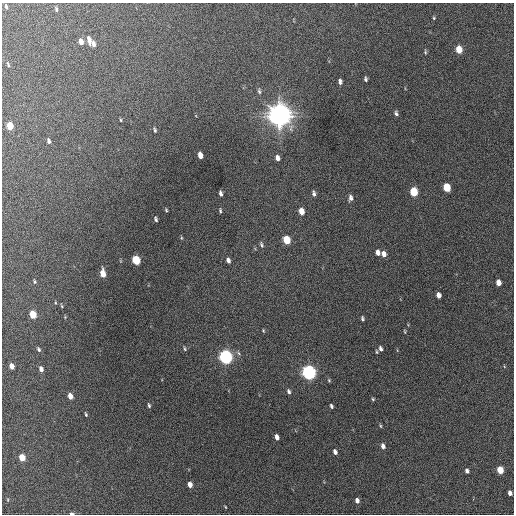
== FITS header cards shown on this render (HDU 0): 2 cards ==
NAXIS1  =                  512 / Axis length
NAXIS2  =                  512 / Axis length

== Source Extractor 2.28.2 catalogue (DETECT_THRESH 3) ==
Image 512 x 512 px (HDU 0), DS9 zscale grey, 1 PNG px = 1 image px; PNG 516 x 516 px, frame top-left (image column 1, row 512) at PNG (2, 3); no overlay
Background 631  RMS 18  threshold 53.3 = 3 sigma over >= 5 px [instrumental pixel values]
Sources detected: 75; all 75 listed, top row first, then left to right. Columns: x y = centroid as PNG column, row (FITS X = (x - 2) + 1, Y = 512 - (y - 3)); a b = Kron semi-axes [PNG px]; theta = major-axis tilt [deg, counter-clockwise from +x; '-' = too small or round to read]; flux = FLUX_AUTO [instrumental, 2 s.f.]
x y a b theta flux
6 7 4 3 - 1.7e+03
56 9 7 4 -76 2.0e+03
434 18 4 4 - 1.2e+03
89 40 9 5 -78 6.5e+03
81 42 6 4 -76 8.6e+03
93 44 6 4 -80 5.3e+03
459 49 6 4 -83 2.5e+04
425 52 6 3 -89 1.5e+03
8 65 5 3 - 1.6e+03
366 79 5 3 - 2.3e+03
340 82 5 4 - 3.7e+03
259 91 8 4 -79 2.7e+03
396 113 6 4 -71 2.7e+03
279 115 8 7 - 1.8e+06
121 120 5 3 - 1.1e+03
10 126 6 4 -74 2.6e+04
155 130 7 4 -73 1.9e+03
49 141 5 4 - 2.8e+03
200 155 6 4 -76 9.9e+03
277 158 6 5 - 5.6e+03
447 187 6 5 - 3.6e+04
414 192 6 5 - 5.0e+04
221 193 5 3 - 3.3e+03
314 194 7 4 -78 3.4e+03
350 198 7 5 -87 4.4e+03
166 210 4 3 - 1.4e+03
220 211 5 3 - 1.6e+03
301 211 6 4 -79 1.3e+04
156 219 5 3 - 2.3e+03
181 238 5 3 - 1.2e+03
286 240 6 5 - 3.9e+04
261 245 7 4 -67 2.4e+03
377 253 6 5 - 5.7e+03
384 254 7 5 -71 6.5e+03
136 260 6 5 - 5.5e+04
228 260 6 4 -73 4.1e+03
103 273 7 4 -81 1.7e+04
34 282 5 4 - 1.5e+03
498 283 6 4 -81 1.1e+04
438 295 5 4 - 6.7e+03
55 302 5 3 - 1.0e+03
62 306 5 3 - 1.3e+03
33 314 6 4 -73 3.0e+04
65 317 4 4 - 1.0e+03
362 319 5 3 - 2.1e+03
263 331 4 3 - 1.2e+03
405 331 6 3 -81 1.2e+03
39 349 6 4 -58 2.3e+03
185 349 6 4 -83 1.6e+03
380 349 6 4 -74 3.4e+03
377 352 5 3 - 1.5e+03
225 357 6 5 - 4.2e+05
12 366 5 4 - 9.6e+03
41 369 6 4 -70 5.5e+03
309 372 6 5 - 4.9e+05
329 380 5 4 - 1.5e+03
289 391 6 4 -74 2.7e+03
70 396 5 4 - 1.1e+04
373 399 4 4 - 1.5e+03
149 405 4 3 - 1.9e+03
331 406 4 3 - 2.6e+03
86 414 5 3 - 1.5e+03
380 426 5 3 - 1.4e+03
277 437 5 4 - 5.9e+03
383 446 6 4 -71 4.4e+03
335 452 5 4 - 4.7e+03
22 457 5 4 - 2.3e+04
500 470 5 4 - 2.8e+04
467 471 5 3 - 3.8e+03
190 485 5 4 - 9.1e+03
510 493 5 4 - 6.1e+03
8 500 5 3 - 1.1e+03
357 501 5 4 - 5.1e+03
225 507 3 2 - 1.1e+03
72 513 4 3 - 3.4e+03
At the frame edge (FLAGS 8, measured only in part): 1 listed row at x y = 72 513